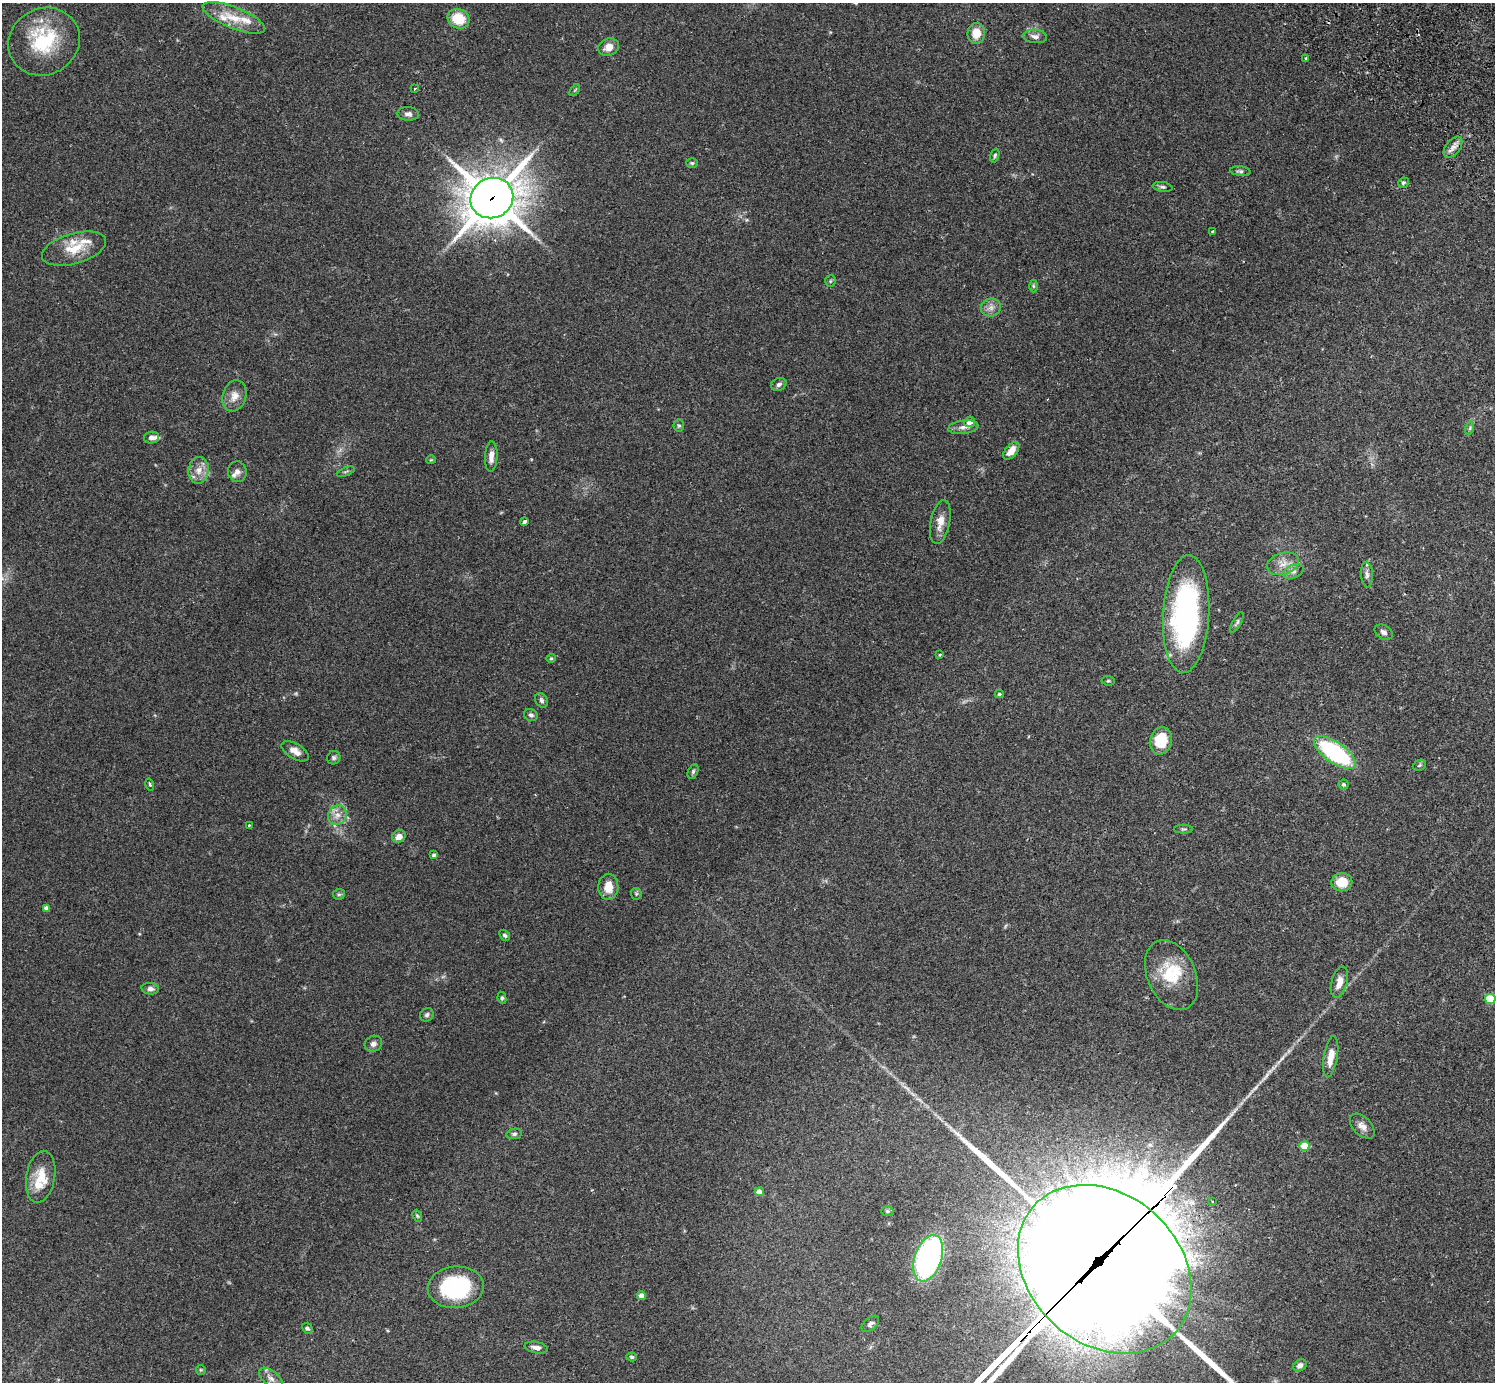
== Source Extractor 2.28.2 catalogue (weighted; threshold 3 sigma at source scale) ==
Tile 10 of 4 x 4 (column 2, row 3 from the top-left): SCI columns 1539-3031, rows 1726-3105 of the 6059 x 6069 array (HDU 1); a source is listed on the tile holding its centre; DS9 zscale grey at full resolution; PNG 1497 x 1384 px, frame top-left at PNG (2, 3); each listed source drawn as its Kron ellipse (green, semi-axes under 4 px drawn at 4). Shown black and unused: <1% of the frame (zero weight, under 2 of 3 exposures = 3% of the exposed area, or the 3 px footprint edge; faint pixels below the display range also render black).
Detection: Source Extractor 2.28.2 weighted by HDU 2 'WHT'; one run over the whole footprint, this tile lists its part. Background 0.109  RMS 0.0064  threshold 0.0288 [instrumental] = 3 sigma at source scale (4.5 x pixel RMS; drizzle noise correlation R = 1.50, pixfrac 1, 0.05/0.05 arcsec/px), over >= 5 px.
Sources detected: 111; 3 inside a brighter object's white glare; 2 cosmic-ray / hot-pixel residue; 2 long thin detections or spike segments (spike, bleed or trail) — neither listed nor drawn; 9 inside a brighter listed object's ellipse — not listed separately; the other 95 listed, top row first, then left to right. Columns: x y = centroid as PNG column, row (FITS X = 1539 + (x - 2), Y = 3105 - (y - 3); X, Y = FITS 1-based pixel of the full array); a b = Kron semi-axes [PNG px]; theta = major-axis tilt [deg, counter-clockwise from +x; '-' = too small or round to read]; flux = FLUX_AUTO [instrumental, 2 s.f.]
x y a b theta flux
234 18 33 10 -22 13
458 19 11 9 -23 17
976 33 10 9 - 8.7
1035 36 12 6 -4 2.9
44 42 36 33 30 44
609 47 11 8 22 5
1306 58 4 4 - 0.76
415 89 3 3 - 1.9
575 90 7 3 53 0.68
408 114 11 7 -2 2.4
1453 147 12 7 53 3.6
995 156 7 4 73 1.1
692 163 6 5 - 0.99
1240 171 10 4 -6 1.4
1403 183 6 5 - 1.1
1162 187 10 5 -9 1.3
492 198 22 20 28 2100
1212 231 3 3 - 1.3
74 249 33 15 16 16
830 281 6 5 - 0.92
1033 286 6 4 -89 0.86
991 307 10 9 - 3.6
779 384 8 6 25 2
234 396 16 11 73 6
970 422 5 5 - 4.2
679 426 6 5 - 1.1
963 427 15 6 8 3.6
1470 428 7 4 72 1
151 438 7 6 - 2.4
1011 451 10 6 50 6.7
491 456 15 6 87 4.5
431 460 4 4 - 0.63
199 470 13 10 81 6.2
237 472 10 9 - 3.1
346 472 9 3 21 0.9
524 522 4 3 - 1.4
940 522 22 9 79 6.9
1283 564 16 10 17 6.7
1293 571 11 6 24 2.5
1367 575 13 6 -87 2.4
1186 614 59 23 87 140
1237 622 11 4 61 1.4
1384 632 10 6 -29 2.4
940 655 4 3 - 0.64
551 658 5 4 - 0.71
1108 681 7 4 -5 0.94
999 694 4 4 - 0.91
541 700 8 5 -59 1.7
531 715 7 6 - 1.6
1161 741 14 11 76 20
295 751 15 7 -31 4.6
1335 752 24 10 -35 76
334 758 7 6 - 1.4
1419 765 7 5 24 0.99
693 772 7 5 64 1.3
150 784 6 3 -73 1.1
1343 784 5 5 - 1
337 815 10 9 - 4.6
249 825 3 2 - 0.59
1183 829 9 4 1 1
399 836 7 6 - 4.7
434 855 4 3 - 1.3
1342 882 10 9 - 12
608 887 13 10 87 8.9
339 894 6 5 - 1.2
636 894 6 5 - 0.97
46 908 4 4 - 2.7
505 935 6 4 -49 1.2
1171 975 37 24 -66 27
1339 982 16 8 75 6.9
150 989 9 5 -5 2.5
502 998 6 4 -81 1
1490 999 5 5 - 23
427 1015 7 6 - 1.5
373 1044 9 7 30 2.5
1331 1057 21 7 81 7.6
1362 1126 15 9 -45 4.1
514 1134 8 5 10 1.3
1304 1146 5 5 - 21
41 1177 26 14 80 14
759 1192 5 4 - 4.1
1212 1201 3 2 - 0.71
887 1211 6 5 - 1.1
417 1216 6 4 -67 0.8
928 1258 24 13 71 150
1105 1269 95 75 -42 24000
456 1287 28 20 5 57
642 1296 4 4 - 5.7
870 1324 10 6 41 2.1
307 1328 5 5 - 1.2
536 1348 12 5 -10 3.3
632 1357 5 4 - 1.3
1300 1365 7 5 33 2.8
201 1370 5 4 - 0.68
271 1378 14 7 -40 3.6
Overlapping masked pixels (flux is a lower limit): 2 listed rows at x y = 492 198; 1105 1269
Isophote crosses this tile's border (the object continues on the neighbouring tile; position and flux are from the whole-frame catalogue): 2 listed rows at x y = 1490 999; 1105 1269